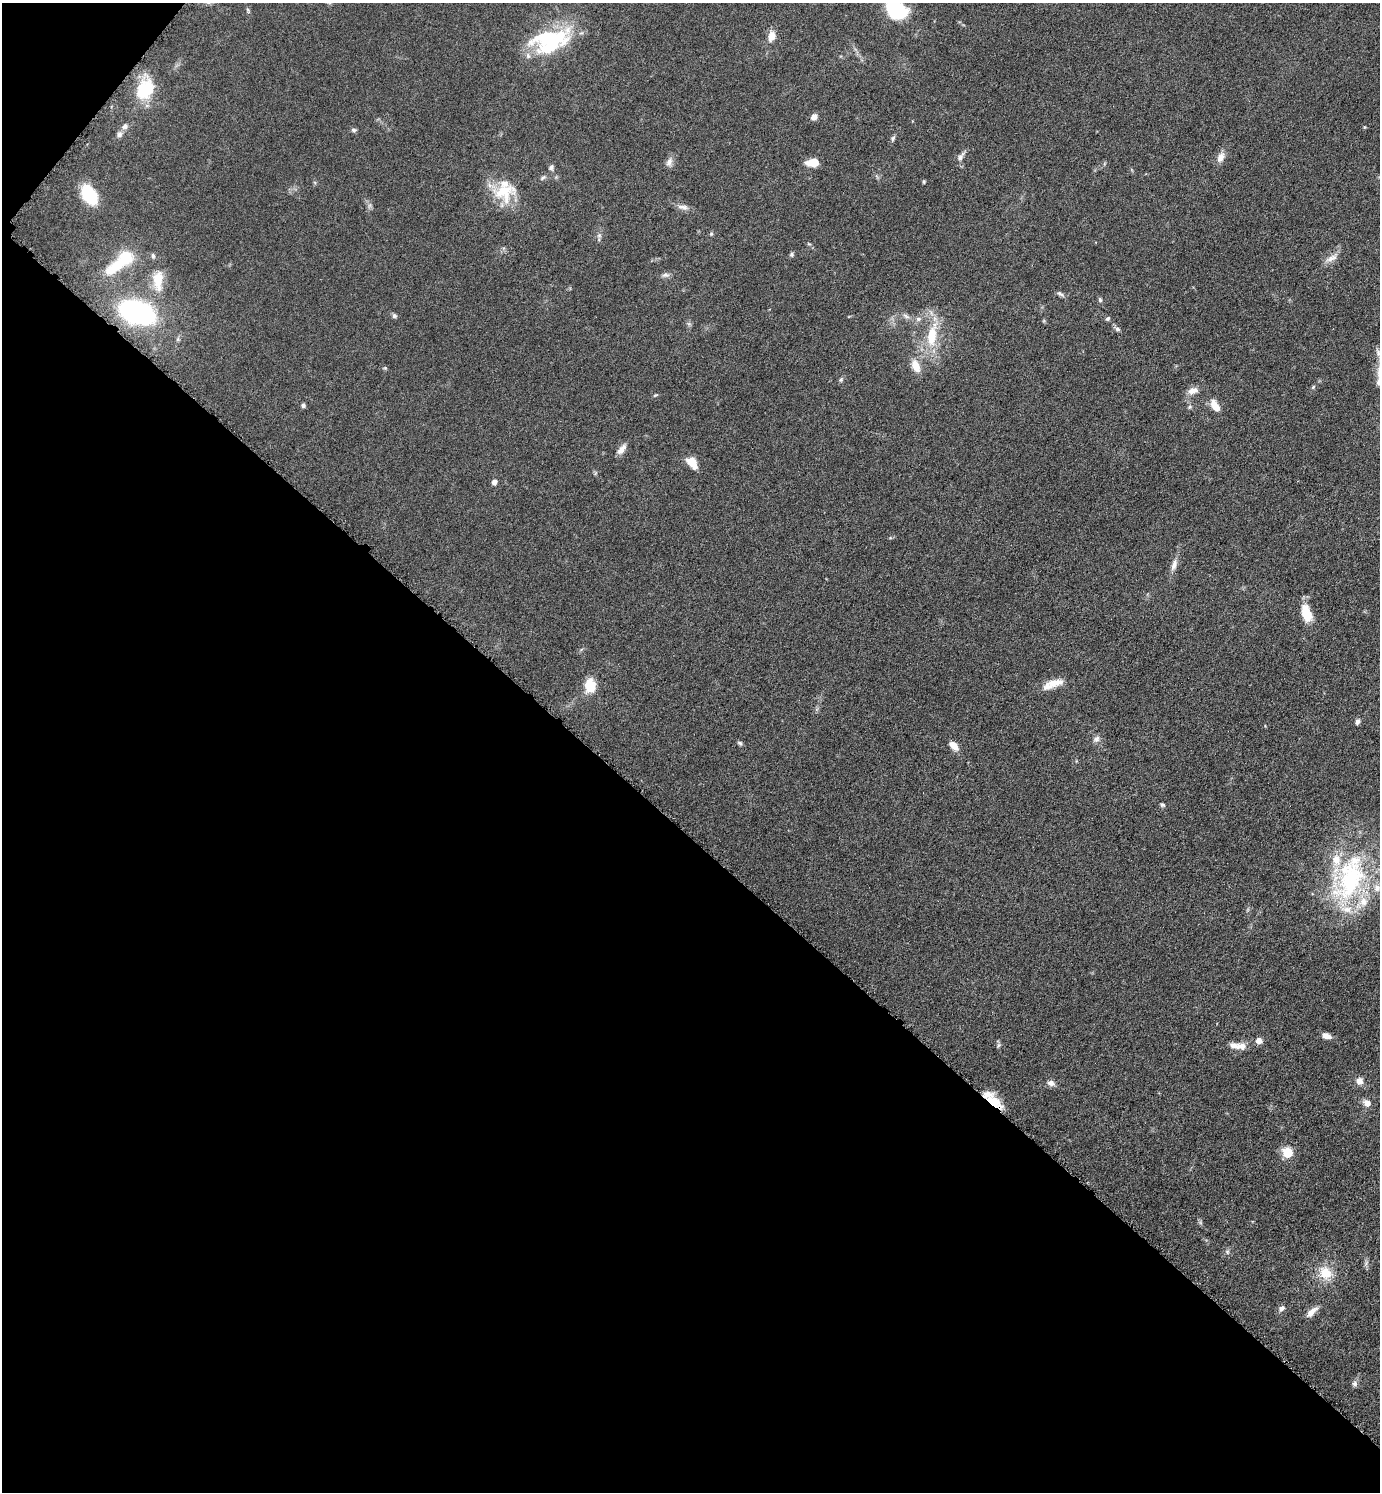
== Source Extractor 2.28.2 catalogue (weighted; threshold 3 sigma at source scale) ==
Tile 9 of 4 x 4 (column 1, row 3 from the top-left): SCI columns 162-1539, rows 1497-2986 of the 5975 x 5973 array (HDU 1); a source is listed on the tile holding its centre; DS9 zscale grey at full resolution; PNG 1382 x 1494 px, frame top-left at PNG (2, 3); no overlay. Shown black and unused: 45% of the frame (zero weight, under 4 of 8 exposures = <1% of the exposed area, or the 3 px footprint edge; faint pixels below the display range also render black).
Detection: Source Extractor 2.28.2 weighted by HDU 2 'WHT'; one run over the whole footprint, this tile lists its part. Background 0.0485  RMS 0.004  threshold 0.0165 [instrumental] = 3 sigma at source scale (4.09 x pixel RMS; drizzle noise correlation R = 1.36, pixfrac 0.8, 0.05/0.05 arcsec/px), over >= 5 px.
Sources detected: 86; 3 inside a brighter object's white glare — not listed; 10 inside a brighter listed object's ellipse — not listed separately; the other 73 listed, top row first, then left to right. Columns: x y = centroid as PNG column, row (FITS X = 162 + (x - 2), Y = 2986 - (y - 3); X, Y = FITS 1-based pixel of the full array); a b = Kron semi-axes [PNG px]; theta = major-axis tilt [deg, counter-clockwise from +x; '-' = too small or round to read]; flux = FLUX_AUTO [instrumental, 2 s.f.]
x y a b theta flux
896 9 16 12 -28 35
248 10 6 4 -72 0.55
771 36 14 9 76 3
550 40 45 36 50 30
145 89 24 18 60 16
814 117 7 6 - 2.1
125 126 7 6 - 1.6
1364 127 5 3 - 0.34
354 130 7 5 -8 0.83
119 134 9 7 71 1.3
893 138 8 5 71 0.8
961 157 14 6 56 1.7
1221 157 13 8 63 2.7
669 162 14 7 72 1.9
813 163 12 8 4 5.6
551 167 8 6 74 1
543 177 9 5 34 0.84
924 182 4 4 - 0.49
504 192 33 25 12 14
89 195 18 10 -58 21
683 207 16 6 -8 1.9
711 234 5 4 - 0.59
599 235 6 6 - 0.79
791 254 5 5 - 0.74
1332 258 19 7 27 2.7
115 267 33 15 36 12
665 275 11 5 2 1.1
158 280 29 13 89 8.7
1060 294 10 5 -33 1
1100 300 6 5 - 0.72
137 312 21 12 -17 130
394 316 6 5 - 0.85
906 316 11 4 -32 1.2
918 319 8 6 14 1.2
1108 319 6 4 48 0.62
1117 329 7 5 -17 0.94
932 335 37 13 80 14
916 366 13 8 -69 5.5
385 368 5 5 - 0.44
841 380 7 5 69 0.66
1313 387 6 4 49 0.56
1193 391 14 8 15 2.6
655 395 7 3 22 0.47
303 405 5 5 - 0.89
1215 406 14 7 -56 4.6
622 449 15 7 50 2.4
692 463 13 8 -49 5.6
494 482 7 6 - 1.5
1174 565 17 7 72 2.5
1306 613 21 11 -73 7.5
1053 684 28 9 19 5.5
590 686 13 10 89 9.7
1358 722 7 5 72 1.2
1096 739 10 8 47 1.5
740 743 7 5 -18 0.71
954 746 12 7 -47 3.2
1163 805 6 5 - 0.62
1350 879 63 40 63 55
1326 1036 10 6 -16 2.3
1259 1041 6 6 - 2.6
998 1045 7 4 88 0.72
1235 1046 14 8 -13 2.9
1359 1081 9 8 - 2.4
1051 1083 10 7 -15 1.7
993 1101 21 11 -37 9.1
1367 1103 9 7 -29 2.7
1287 1152 11 11 - 6.4
1227 1252 6 5 - 0.71
1366 1263 10 3 61 0.69
1325 1273 16 14 -60 7.9
1281 1308 10 7 36 1.4
1312 1312 18 7 43 2.9
1355 1384 8 7 - 1.2
Overlapping masked pixels (flux is a lower limit): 1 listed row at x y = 993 1101
Isophote crosses this tile's border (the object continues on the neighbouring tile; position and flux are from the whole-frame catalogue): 1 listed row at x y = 896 9